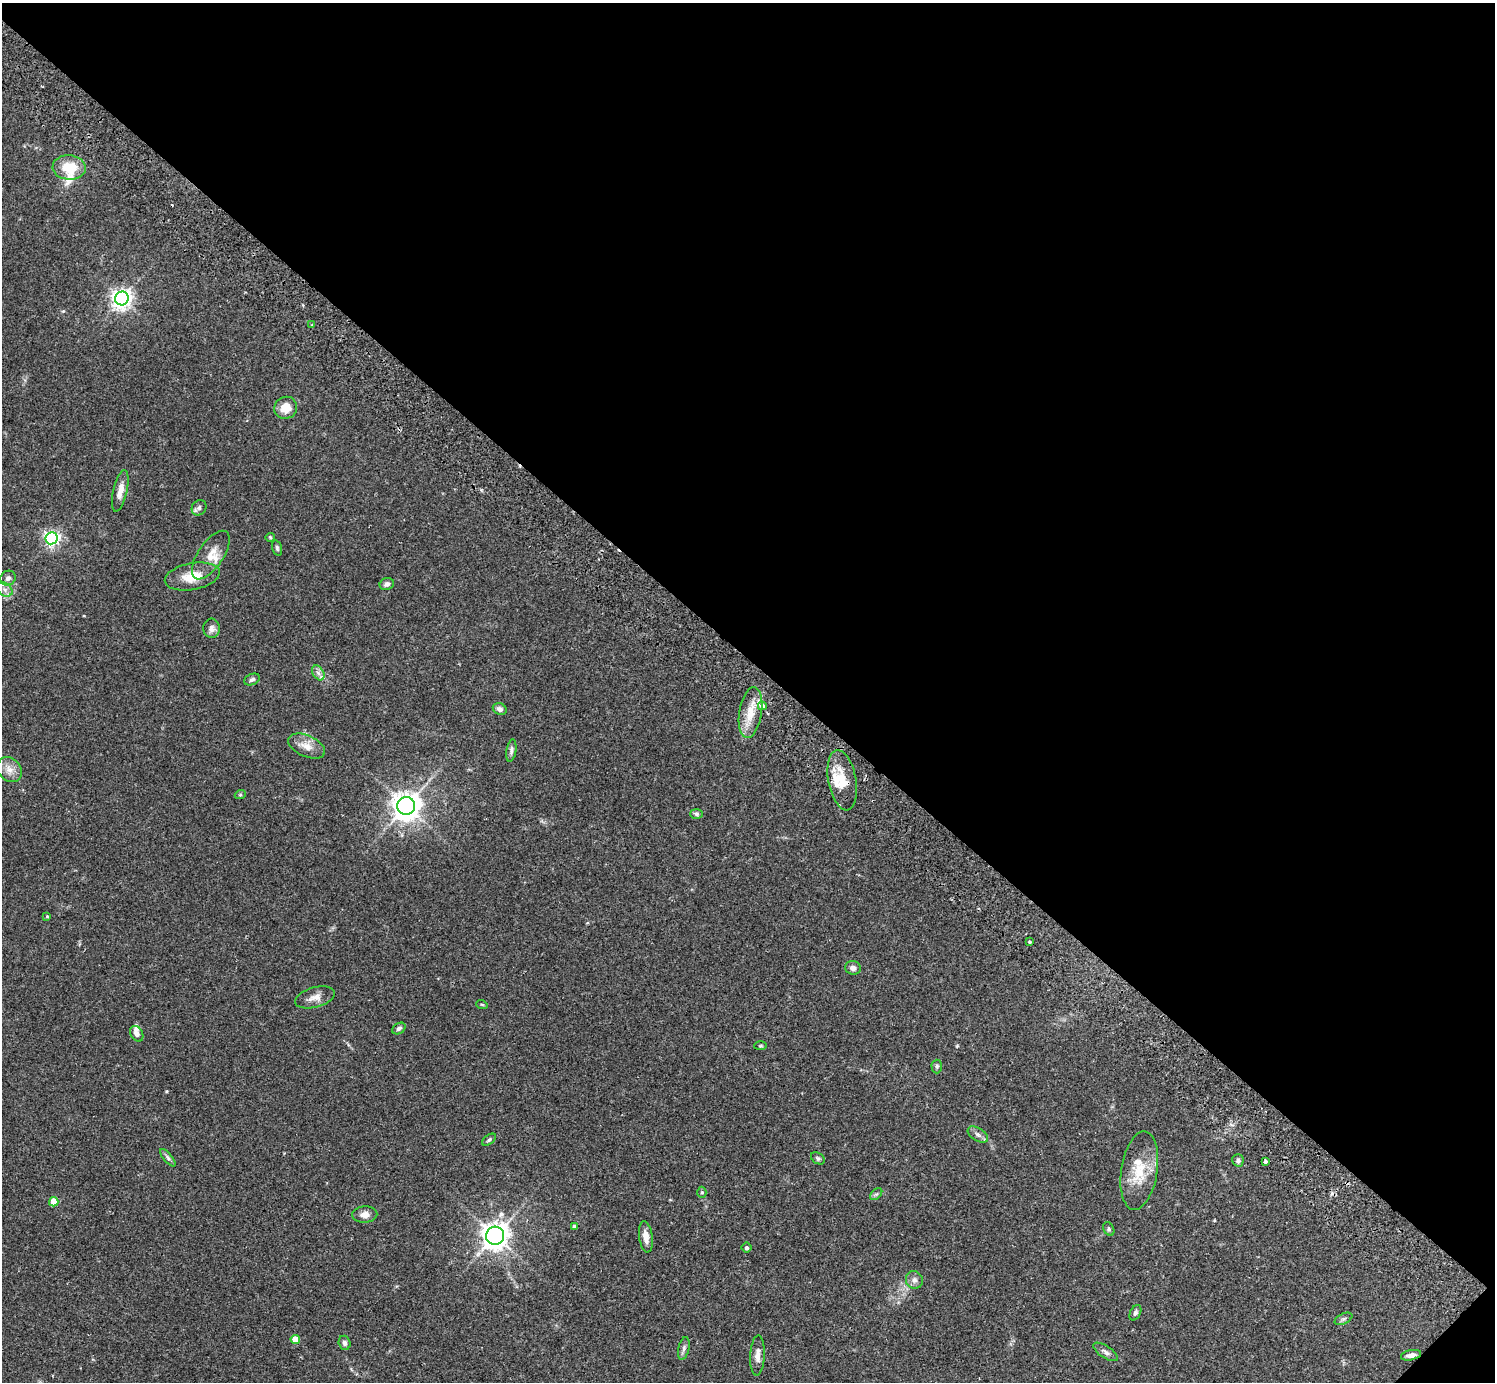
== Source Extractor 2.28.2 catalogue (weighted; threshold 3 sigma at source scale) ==
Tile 8 of 4 x 4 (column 4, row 2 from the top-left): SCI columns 4525-6017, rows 3106-4485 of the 6061 x 6070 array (HDU 1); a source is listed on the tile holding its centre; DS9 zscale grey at full resolution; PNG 1497 x 1384 px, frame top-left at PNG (2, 3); each listed source drawn as its Kron ellipse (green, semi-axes under 4 px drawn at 4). Shown black and unused: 48% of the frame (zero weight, under 2 of 3 exposures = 3% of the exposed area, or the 3 px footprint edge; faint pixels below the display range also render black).
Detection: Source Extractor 2.28.2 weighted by HDU 2 'WHT'; one run over the whole footprint, this tile lists its part. Background 0.106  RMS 0.0064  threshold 0.0288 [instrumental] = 3 sigma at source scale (4.5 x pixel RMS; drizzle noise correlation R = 1.50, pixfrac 1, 0.05/0.05 arcsec/px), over >= 5 px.
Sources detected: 68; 2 cosmic-ray / hot-pixel residue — neither listed nor drawn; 5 inside a brighter listed object's ellipse — not listed separately; the other 61 listed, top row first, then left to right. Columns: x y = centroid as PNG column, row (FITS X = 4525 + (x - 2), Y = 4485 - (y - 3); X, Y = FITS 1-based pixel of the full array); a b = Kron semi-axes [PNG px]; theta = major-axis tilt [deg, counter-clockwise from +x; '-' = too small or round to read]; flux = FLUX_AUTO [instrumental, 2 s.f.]
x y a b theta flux
69 167 16 12 -4 16
122 298 7 6 - 350
312 325 4 3 - 0.83
286 408 11 11 - 8.8
120 491 21 7 77 5.8
199 508 8 7 - 2.1
270 537 5 4 - 0.75
51 538 6 6 - 190
277 548 8 4 -75 1.1
211 555 28 12 56 9.3
192 576 28 13 11 14
8 578 8 7 - 2.5
387 584 7 6 - 2.1
5 589 8 6 -35 2.4
212 628 9 8 - 2.8
318 673 8 5 -58 2.2
252 679 8 5 25 1.4
762 706 4 4 - 4.7
500 709 7 5 -27 2.6
750 713 26 11 81 12
307 746 19 10 -24 6.8
511 750 11 5 81 1.7
9 769 13 11 -48 5.7
842 780 30 14 -80 15
240 795 5 3 - 0.67
406 806 9 9 - 680
697 814 6 5 - 1.2
47 916 4 4 - 0.5
1030 942 3 3 - 0.88
853 968 8 6 -11 3.3
315 997 21 10 15 5.5
482 1005 6 3 -20 0.62
399 1028 7 5 32 1.7
137 1034 8 6 -60 2.8
760 1046 6 3 1 0.64
937 1066 7 5 -89 1.2
978 1134 11 6 -32 2.4
489 1140 8 4 37 1.2
168 1158 11 4 -50 1.6
818 1158 8 5 -36 1.3
1238 1160 6 5 - 1.8
1265 1161 3 3 - 2.4
1139 1171 40 18 81 20
702 1192 5 4 - 0.9
876 1194 7 4 43 1.2
54 1202 4 4 - 15
365 1215 12 8 2 4
574 1226 3 3 - 0.91
1109 1229 7 5 -62 1.1
495 1236 9 9 - 570
646 1237 16 6 -83 4.7
747 1248 5 5 - 1.3
914 1280 9 8 - 2.7
1135 1313 8 5 63 1.5
1343 1319 9 5 26 1.6
295 1339 4 4 - 8.7
345 1343 7 6 - 2
684 1348 11 5 76 2.1
1105 1352 14 6 -33 2.7
757 1355 20 7 88 4.6
1411 1355 10 5 11 3.1